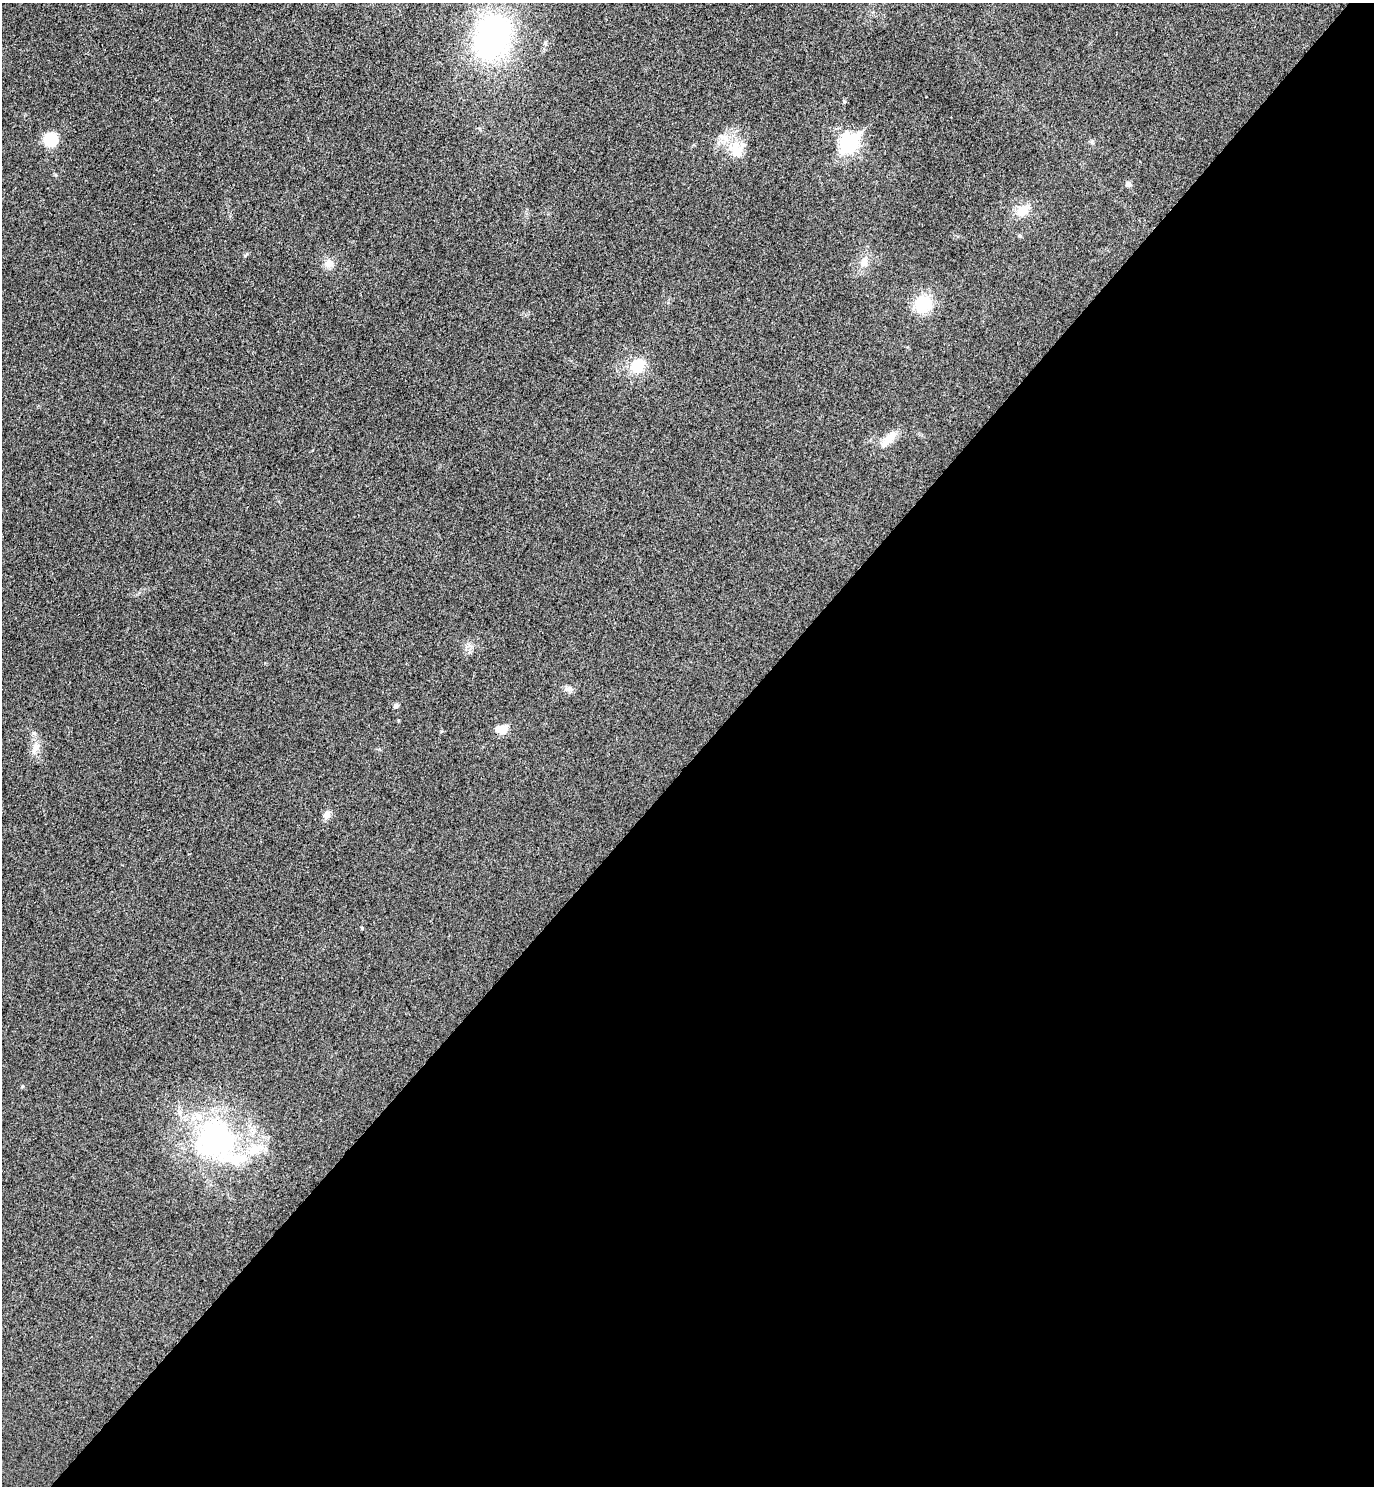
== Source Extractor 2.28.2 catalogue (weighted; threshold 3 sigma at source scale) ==
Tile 12 of 4 x 4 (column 4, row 3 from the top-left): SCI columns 4315-5686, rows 1531-3014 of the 6026 x 6025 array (HDU 1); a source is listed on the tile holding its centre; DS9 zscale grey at full resolution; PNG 1376 x 1488 px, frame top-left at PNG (2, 3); no overlay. Shown black and unused: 49% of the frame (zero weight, under 3 of 4 exposures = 6% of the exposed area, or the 3 px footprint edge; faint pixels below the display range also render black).
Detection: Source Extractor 2.28.2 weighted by HDU 2 'WHT'; one run over the whole footprint, this tile lists its part. Background 0.0217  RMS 0.0063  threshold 0.0282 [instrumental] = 3 sigma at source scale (4.5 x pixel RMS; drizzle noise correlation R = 1.50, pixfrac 1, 0.05/0.05 arcsec/px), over >= 5 px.
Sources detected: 30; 5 inside a brighter listed object's ellipse — not listed separately; the other 25 listed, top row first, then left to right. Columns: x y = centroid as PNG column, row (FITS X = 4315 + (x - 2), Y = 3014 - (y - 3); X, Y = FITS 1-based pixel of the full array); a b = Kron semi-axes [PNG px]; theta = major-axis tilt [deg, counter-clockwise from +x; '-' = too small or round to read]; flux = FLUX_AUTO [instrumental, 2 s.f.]
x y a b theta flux
492 37 38 30 71 170
844 101 6 4 -46 0.76
51 139 14 14 - 17
1092 142 7 5 -47 1.2
849 143 9 7 48 220
736 151 30 17 -61 17
1128 184 8 8 - 1.9
1023 210 19 13 36 10
1020 236 6 5 - 0.95
246 255 8 3 45 0.85
864 262 15 10 64 7.1
329 263 10 10 - 6.4
923 304 23 21 12 22
637 365 14 12 27 21
891 438 22 12 55 9.3
469 645 8 6 -60 2.3
568 689 13 7 -22 2.7
396 705 5 5 - 2.3
398 720 5 3 - 0.54
502 730 8 6 -5 22
36 747 19 10 63 6.4
327 815 13 9 77 3.8
362 928 4 3 - 0.76
22 1086 5 4 - 0.93
215 1139 63 55 -49 150
Unlisted compact peaks at least as high as the median listed source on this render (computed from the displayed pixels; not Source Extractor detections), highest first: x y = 55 175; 441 731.